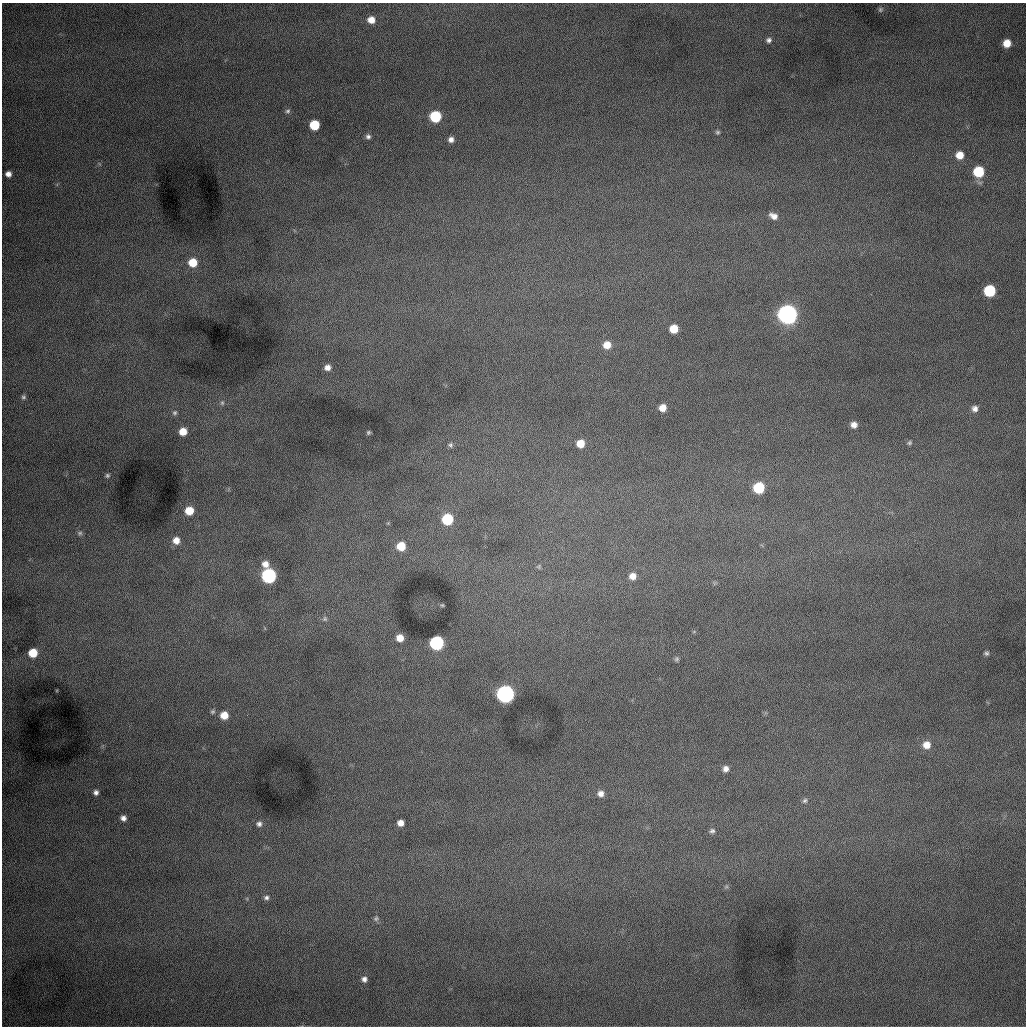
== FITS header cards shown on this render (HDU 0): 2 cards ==
NAXIS1  =                 1024 /fastest changing axis
NAXIS2  =                 1024 /next to fastest changing axis

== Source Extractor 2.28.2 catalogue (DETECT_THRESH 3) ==
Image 1024 x 1024 px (HDU 0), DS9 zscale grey, 1 PNG px = 1 image px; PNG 1028 x 1028 px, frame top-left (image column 1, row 1024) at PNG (2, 3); no overlay
Background 1000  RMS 13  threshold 37.9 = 3 sigma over >= 5 px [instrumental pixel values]
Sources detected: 65; all 65 listed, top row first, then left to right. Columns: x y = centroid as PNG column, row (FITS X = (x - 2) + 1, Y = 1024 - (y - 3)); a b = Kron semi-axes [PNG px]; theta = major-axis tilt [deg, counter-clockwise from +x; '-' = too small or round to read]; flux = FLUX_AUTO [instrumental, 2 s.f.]
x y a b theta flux
880 10 6 6 - 1700
371 20 7 7 - 9000
769 40 8 7 - 2900
1007 43 6 6 - 12000
288 111 7 6 - 1800
435 116 7 7 - 59000
314 125 7 7 - 33000
718 132 6 6 - 1600
368 137 6 6 - 2400
451 139 7 6 - 4100
959 155 7 7 - 11000
978 172 7 7 - 41000
8 174 5 5 - 4400
773 216 10 7 -27 5500
193 263 8 8 - 18000
990 291 7 7 - 59000
787 314 9 8 - 740000
674 329 7 6 - 18000
607 345 8 7 - 10000
327 367 7 6 - 4900
23 397 6 5 - 1700
222 403 7 5 90 1600
663 408 6 6 - 8600
975 409 7 7 - 4100
175 413 7 6 - 2000
854 425 7 6 - 4900
183 431 7 7 - 12000
368 432 5 5 - 1300
909 443 6 5 - 1500
580 444 7 7 - 14000
450 445 7 6 - 2000
107 475 6 5 - 1500
759 488 7 7 - 51000
189 511 7 7 - 15000
447 519 7 7 - 51000
80 533 7 6 - 1900
176 540 8 8 - 7700
401 546 8 8 - 18000
265 564 9 8 - 6900
539 566 7 4 90 1100
269 576 8 8 - 190000
633 576 8 7 - 6600
442 605 5 4 - 960
325 619 8 7 - 2300
400 638 7 7 - 9800
437 643 8 7 - 150000
33 653 7 7 - 20000
986 653 6 5 - 1800
677 659 8 6 88 1800
505 694 8 8 - 450000
213 712 6 6 - 1500
224 715 7 7 - 12000
926 745 9 9 - 9300
726 769 8 7 - 4300
96 792 6 6 - 3000
601 794 7 7 - 4900
805 801 7 6 - 2100
123 818 6 5 - 3700
400 823 6 5 - 5800
259 824 8 8 - 3300
712 831 7 6 - 2300
726 887 6 4 18 1200
266 898 7 6 - 2600
376 918 8 8 - 2500
364 979 7 7 - 3500